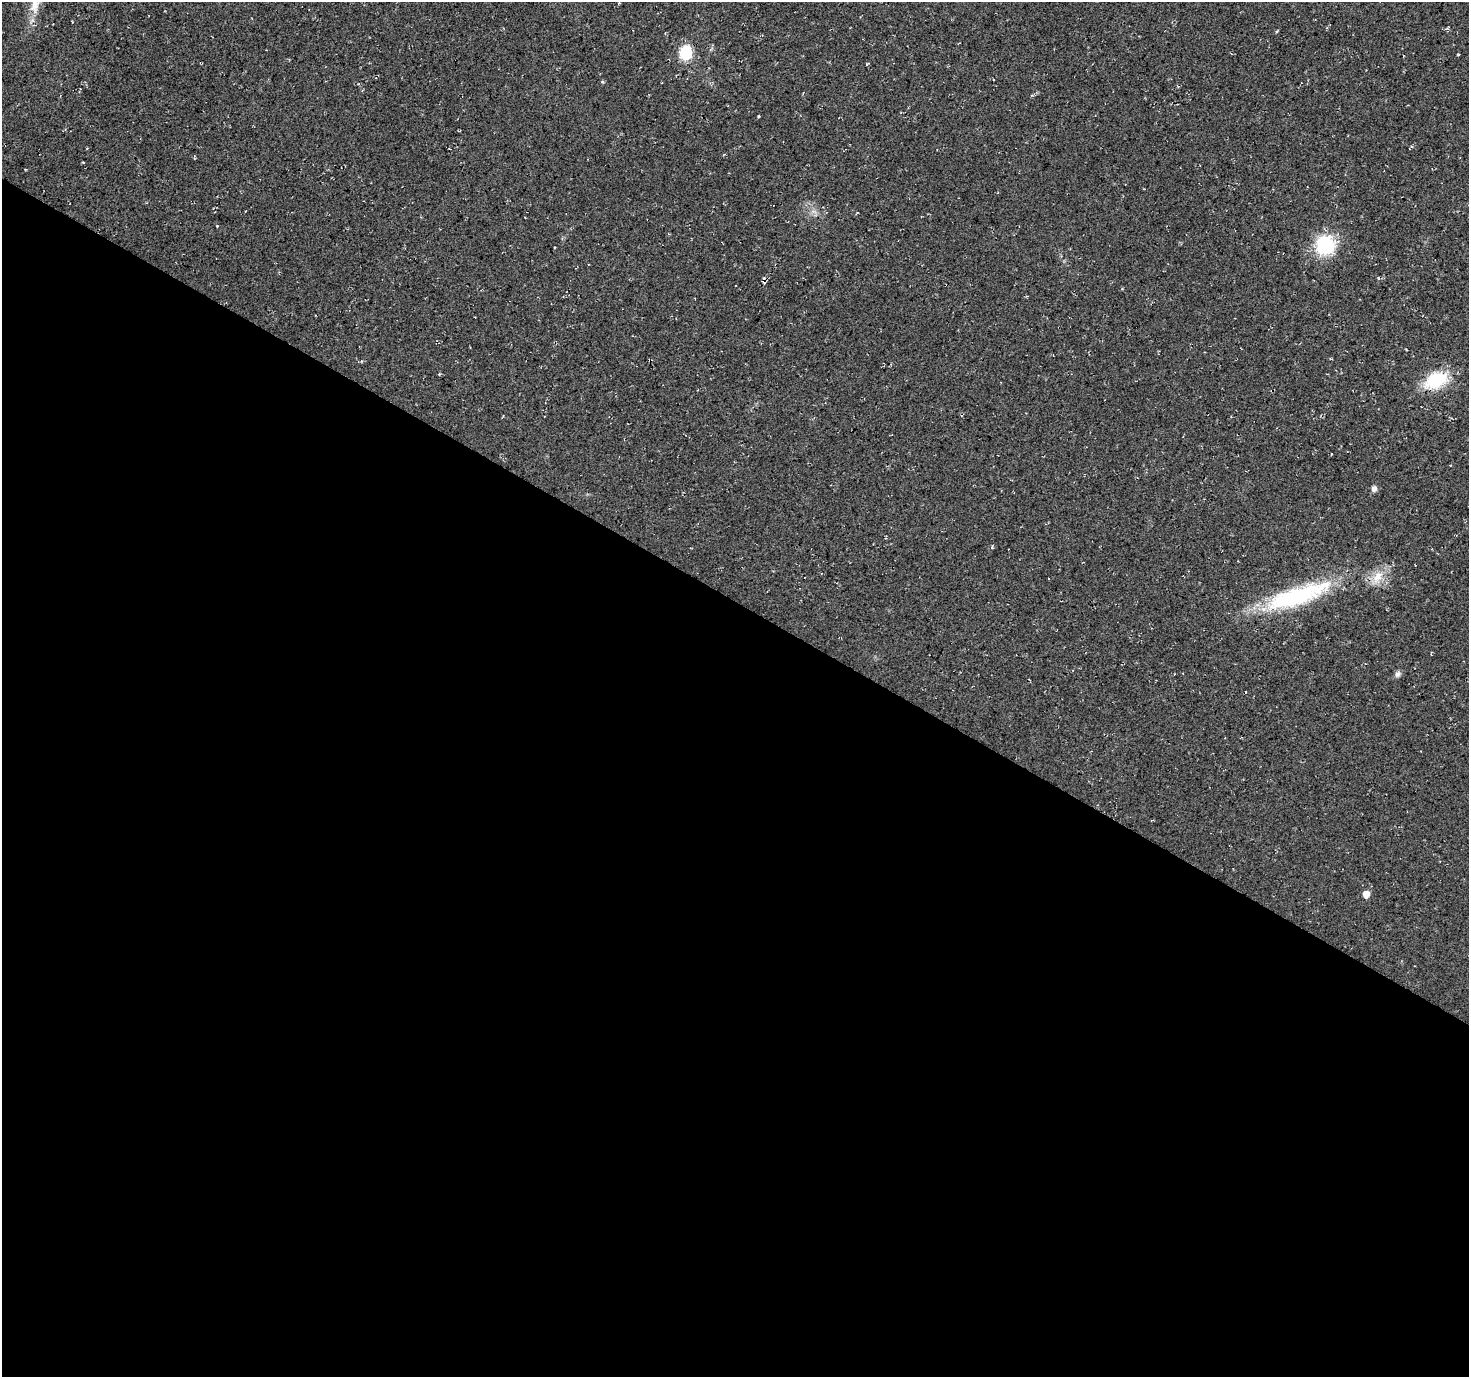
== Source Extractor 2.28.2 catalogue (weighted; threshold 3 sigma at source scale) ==
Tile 14 of 4 x 4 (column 2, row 4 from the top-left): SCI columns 1478-2944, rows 264-1638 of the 5880 x 5952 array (HDU 1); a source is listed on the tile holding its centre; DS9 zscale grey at full resolution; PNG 1471 x 1379 px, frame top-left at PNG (2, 2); no overlay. Shown black and unused: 56% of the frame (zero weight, under 3 of 4 exposures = <1% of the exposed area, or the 3 px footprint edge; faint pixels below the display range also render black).
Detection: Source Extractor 2.28.2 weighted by HDU 2 'WHT'; one run over the whole footprint, this tile lists its part. Background 0.0149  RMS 0.005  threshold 0.0226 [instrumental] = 3 sigma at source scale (4.5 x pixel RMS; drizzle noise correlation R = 1.50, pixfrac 1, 0.0396/0.0396 arcsec/px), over >= 5 px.
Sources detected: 15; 1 cosmic-ray / hot-pixel residue — not listed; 1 inside a brighter listed object's ellipse — not listed separately; the other 13 listed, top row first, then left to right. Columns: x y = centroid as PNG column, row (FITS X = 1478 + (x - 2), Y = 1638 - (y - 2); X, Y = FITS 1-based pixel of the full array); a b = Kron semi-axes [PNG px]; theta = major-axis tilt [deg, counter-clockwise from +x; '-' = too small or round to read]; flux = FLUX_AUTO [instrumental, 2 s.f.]
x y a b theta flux
686 53 11 9 78 21
1458 55 3 2 - 0.56
867 64 6 2 36 0.49
603 82 4 4 - 0.65
758 116 4 3 - 0.42
217 226 3 3 - 0.41
1325 245 19 18 - 31
1436 380 22 13 25 27
1374 489 7 6 - 1.9
1298 596 89 21 19 59
1398 674 9 6 48 1.6
1245 692 3 2 - 0.38
1366 894 5 5 - 4.6
Unlisted compact peaks at least as high as the median listed source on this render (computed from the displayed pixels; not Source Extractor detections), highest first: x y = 992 547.